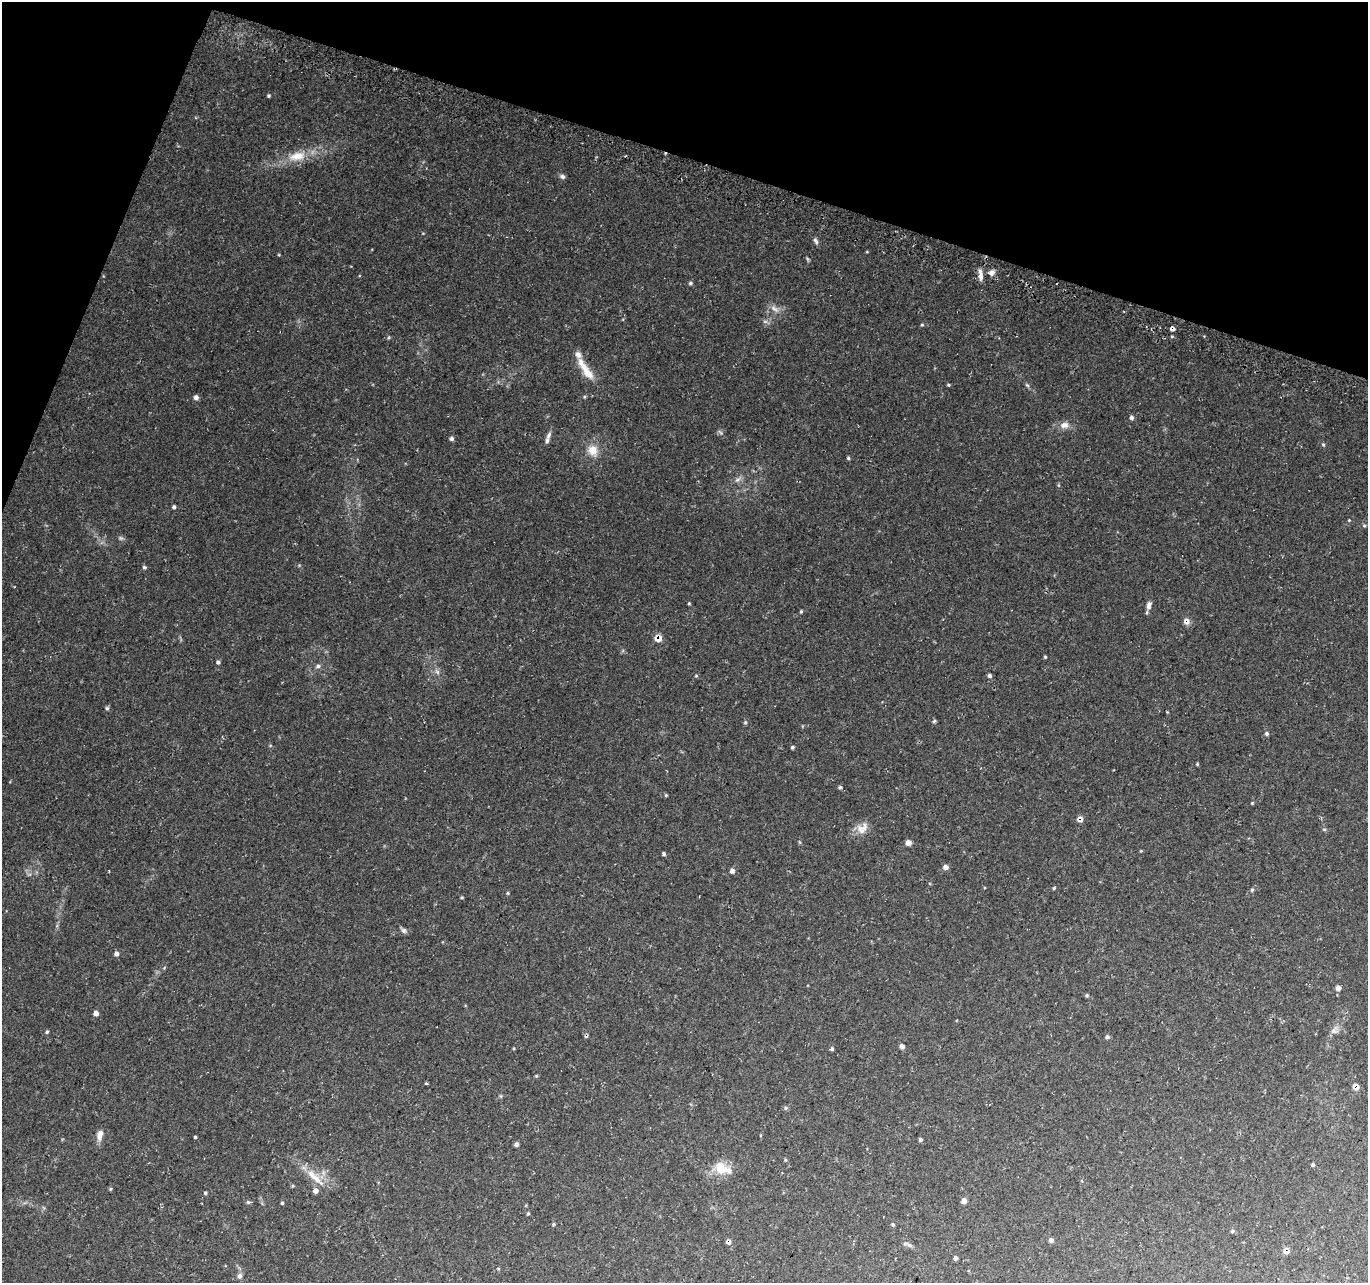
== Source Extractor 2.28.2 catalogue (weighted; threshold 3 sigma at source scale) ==
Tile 2 of 4 x 4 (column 2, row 1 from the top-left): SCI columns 1380-2745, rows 4087-5367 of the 5498 x 5677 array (HDU 1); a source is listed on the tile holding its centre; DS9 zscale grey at full resolution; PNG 1370 x 1285 px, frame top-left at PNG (2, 2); no overlay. Shown black and unused: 16% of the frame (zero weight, under 3 of 4 exposures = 3% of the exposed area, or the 3 px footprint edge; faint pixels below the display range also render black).
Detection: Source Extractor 2.28.2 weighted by HDU 2 'WHT'; one run over the whole footprint, this tile lists its part. Background 0.0705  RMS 0.0046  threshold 0.0207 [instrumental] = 3 sigma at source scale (4.5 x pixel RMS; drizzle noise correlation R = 1.50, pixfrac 1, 0.0396/0.0396 arcsec/px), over >= 5 px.
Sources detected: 103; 1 too faint to see at this stretch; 1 cosmic-ray / hot-pixel residue — not listed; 4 inside a brighter listed object's ellipse — not listed separately; the other 97 listed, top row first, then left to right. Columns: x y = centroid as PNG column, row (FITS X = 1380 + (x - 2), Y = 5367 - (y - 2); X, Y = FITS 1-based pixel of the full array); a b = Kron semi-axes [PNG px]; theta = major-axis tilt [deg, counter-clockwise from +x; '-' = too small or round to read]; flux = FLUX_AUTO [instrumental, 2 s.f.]
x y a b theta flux
269 96 4 4 - 0.54
297 156 27 13 11 9.8
562 176 8 6 -32 1.1
815 241 10 5 -63 1.2
867 252 4 3 - 0.33
991 273 9 7 7 2.1
980 275 16 5 -84 2.6
690 283 5 5 - 0.79
775 309 15 6 -34 2.6
765 321 7 4 0 0.96
922 325 5 3 - 0.47
1172 329 6 5 - 1.4
389 337 5 3 - 0.45
588 373 25 10 -54 7.1
948 385 4 3 - 0.52
1027 385 7 4 -44 0.71
196 397 6 5 - 1.5
1131 417 6 5 - 1.1
1064 425 13 9 9 3.1
548 436 12 5 61 1.6
452 439 5 5 - 1.1
1323 445 5 4 - 0.66
593 450 13 12 - 5.8
848 458 4 4 - 0.63
738 479 12 5 34 1.6
174 507 4 4 - 0.93
1349 520 4 4 - 0.34
1364 526 6 4 0 0.61
144 567 5 5 - 0.72
689 603 4 3 - 0.47
1149 605 11 7 79 2.1
801 611 4 3 - 0.53
1186 621 8 7 - 2.4
658 638 6 6 - 5.1
1045 657 4 4 - 0.46
218 662 5 4 - 1
318 666 8 5 10 1.1
437 672 8 5 -54 1.4
696 676 4 4 - 0.45
989 676 5 5 - 1
107 708 5 5 - 0.71
1167 712 3 3 - 0.33
934 721 5 4 - 0.61
1267 734 5 5 - 0.85
792 747 5 4 - 0.67
1197 764 5 4 - 0.43
840 787 5 4 - 0.64
666 795 4 4 - 0.5
1252 803 5 3 - 0.42
1080 819 7 6 - 2.1
862 828 18 13 44 4.9
908 843 6 5 - 2.5
664 854 5 4 - 0.71
946 867 6 5 - 2.1
732 871 5 5 - 1.5
1054 888 5 4 - 0.49
1252 890 5 4 - 0.64
508 893 4 4 - 0.48
462 897 4 3 - 0.46
404 930 7 6 - 1.3
116 954 5 5 - 1.7
1338 988 5 5 - 1.7
1087 995 5 4 - 0.61
96 1013 5 5 - 2
1334 1030 11 9 34 2.3
47 1032 5 4 - 0.66
1107 1037 5 5 - 1
902 1046 5 4 - 1.8
832 1049 5 4 - 0.75
426 1083 4 4 - 0.43
1356 1086 8 6 -52 2.4
786 1108 6 5 - 0.76
100 1135 12 7 80 3.5
195 1137 3 3 - 0.56
920 1139 4 4 - 0.85
516 1145 8 4 -1 0.87
785 1160 5 4 - 0.45
1313 1165 4 4 - 0.68
721 1167 20 15 -43 7.4
316 1179 25 9 -42 6.9
110 1189 5 4 - 0.57
315 1191 5 5 - 2
205 1193 4 3 - 0.58
964 1201 6 5 - 2.2
248 1202 6 5 - 0.72
282 1203 4 4 - 0.52
526 1205 5 3 - 0.41
528 1214 4 3 - 0.55
553 1224 5 4 - 0.55
893 1225 4 4 - 0.58
1232 1231 5 5 - 0.75
1051 1240 5 5 - 1.4
728 1242 6 5 - 1.6
905 1244 6 5 - 0.87
1286 1251 6 5 - 2.7
955 1258 4 4 - 1.2
240 1276 7 6 - 1.5
Overlapping masked pixels (flux is a lower limit): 7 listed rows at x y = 1172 329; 1186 621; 658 638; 1080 819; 1356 1086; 728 1242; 1286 1251